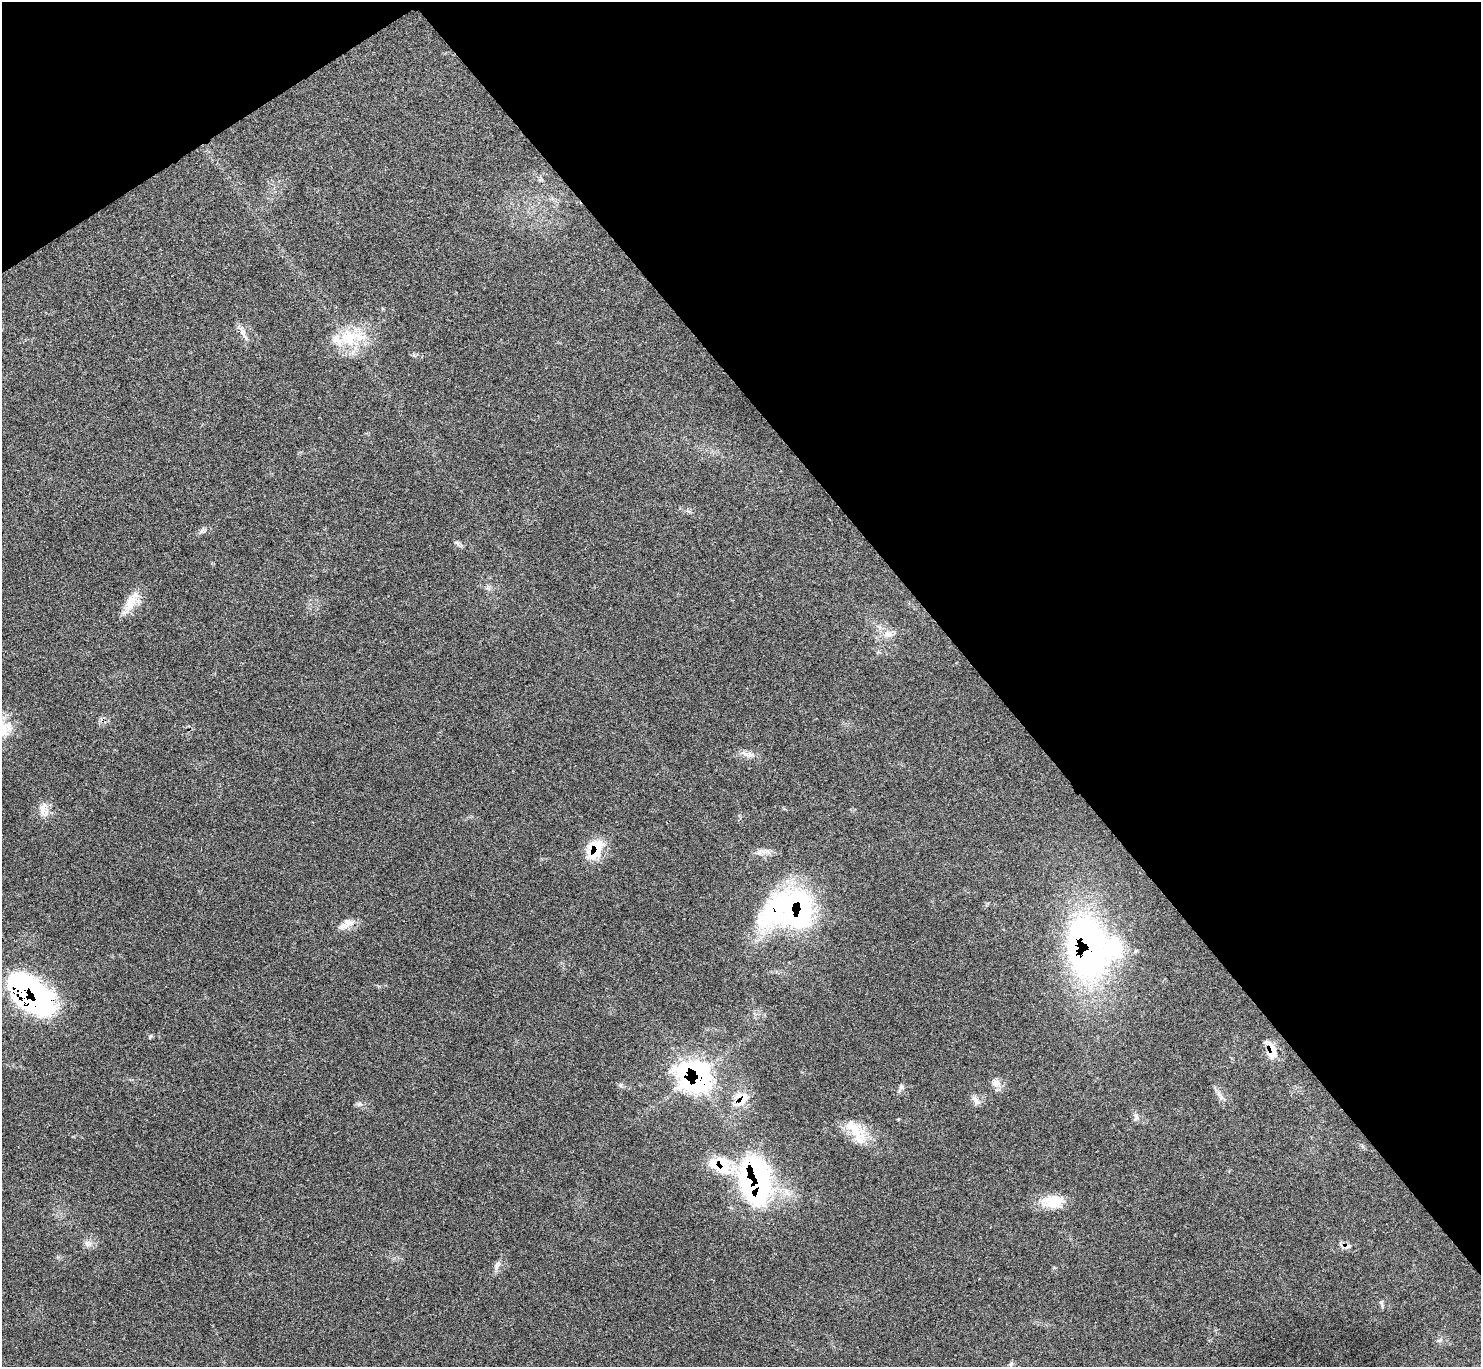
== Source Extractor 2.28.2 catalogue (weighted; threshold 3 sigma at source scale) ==
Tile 3 of 4 x 4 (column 3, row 1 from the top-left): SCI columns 2966-4444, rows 4259-5623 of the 5926 x 5923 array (HDU 1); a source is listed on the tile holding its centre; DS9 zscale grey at full resolution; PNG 1483 x 1369 px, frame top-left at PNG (2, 2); no overlay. Shown black and unused: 36% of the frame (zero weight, under 3 of 4 exposures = <1% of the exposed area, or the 3 px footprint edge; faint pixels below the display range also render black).
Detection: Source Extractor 2.28.2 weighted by HDU 2 'WHT'; one run over the whole footprint, this tile lists its part. Background 0.063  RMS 0.0054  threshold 0.0244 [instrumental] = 3 sigma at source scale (4.5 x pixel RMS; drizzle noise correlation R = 1.50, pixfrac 1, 0.05/0.05 arcsec/px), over >= 5 px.
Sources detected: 31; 1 cosmic-ray / hot-pixel residue — not listed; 4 inside a brighter listed object's ellipse — not listed separately; the other 26 listed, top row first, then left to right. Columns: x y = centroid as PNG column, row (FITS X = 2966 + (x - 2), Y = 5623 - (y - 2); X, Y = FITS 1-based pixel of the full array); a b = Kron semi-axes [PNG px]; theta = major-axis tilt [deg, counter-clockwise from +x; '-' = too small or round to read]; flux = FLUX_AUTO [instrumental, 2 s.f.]
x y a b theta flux
243 333 25 5 -62 3.3
349 337 30 23 18 23
131 602 27 15 55 9.8
888 634 13 10 -24 4.6
748 754 22 7 -9 4.1
42 809 21 8 80 4.7
595 850 29 19 65 17
798 909 48 39 -69 99
347 922 22 8 0 4.6
1086 947 70 41 -82 190
32 995 45 24 -43 170
1272 1054 17 13 10 6.1
695 1077 32 28 -36 110
995 1083 13 10 -48 3.8
901 1087 8 4 90 1.2
1219 1093 7 4 72 1.2
743 1098 22 12 59 9.1
975 1100 15 7 -54 2.5
1136 1117 11 5 73 1.6
855 1129 42 15 -43 15
721 1165 29 21 -25 22
756 1181 48 27 -81 140
1053 1202 27 16 -1 14
88 1243 11 8 -31 2.8
497 1266 15 6 70 2.5
1011 1364 7 5 68 1.1
Overlapping masked pixels (flux is a lower limit): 9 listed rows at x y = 595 850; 798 909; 1086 947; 32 995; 1272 1054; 695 1077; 743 1098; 721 1165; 756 1181
Unlisted compact peaks at least as high as the median listed source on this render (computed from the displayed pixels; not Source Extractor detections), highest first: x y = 1381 1302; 150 1037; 359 1104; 202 531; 1440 1340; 456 542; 414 355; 58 1257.